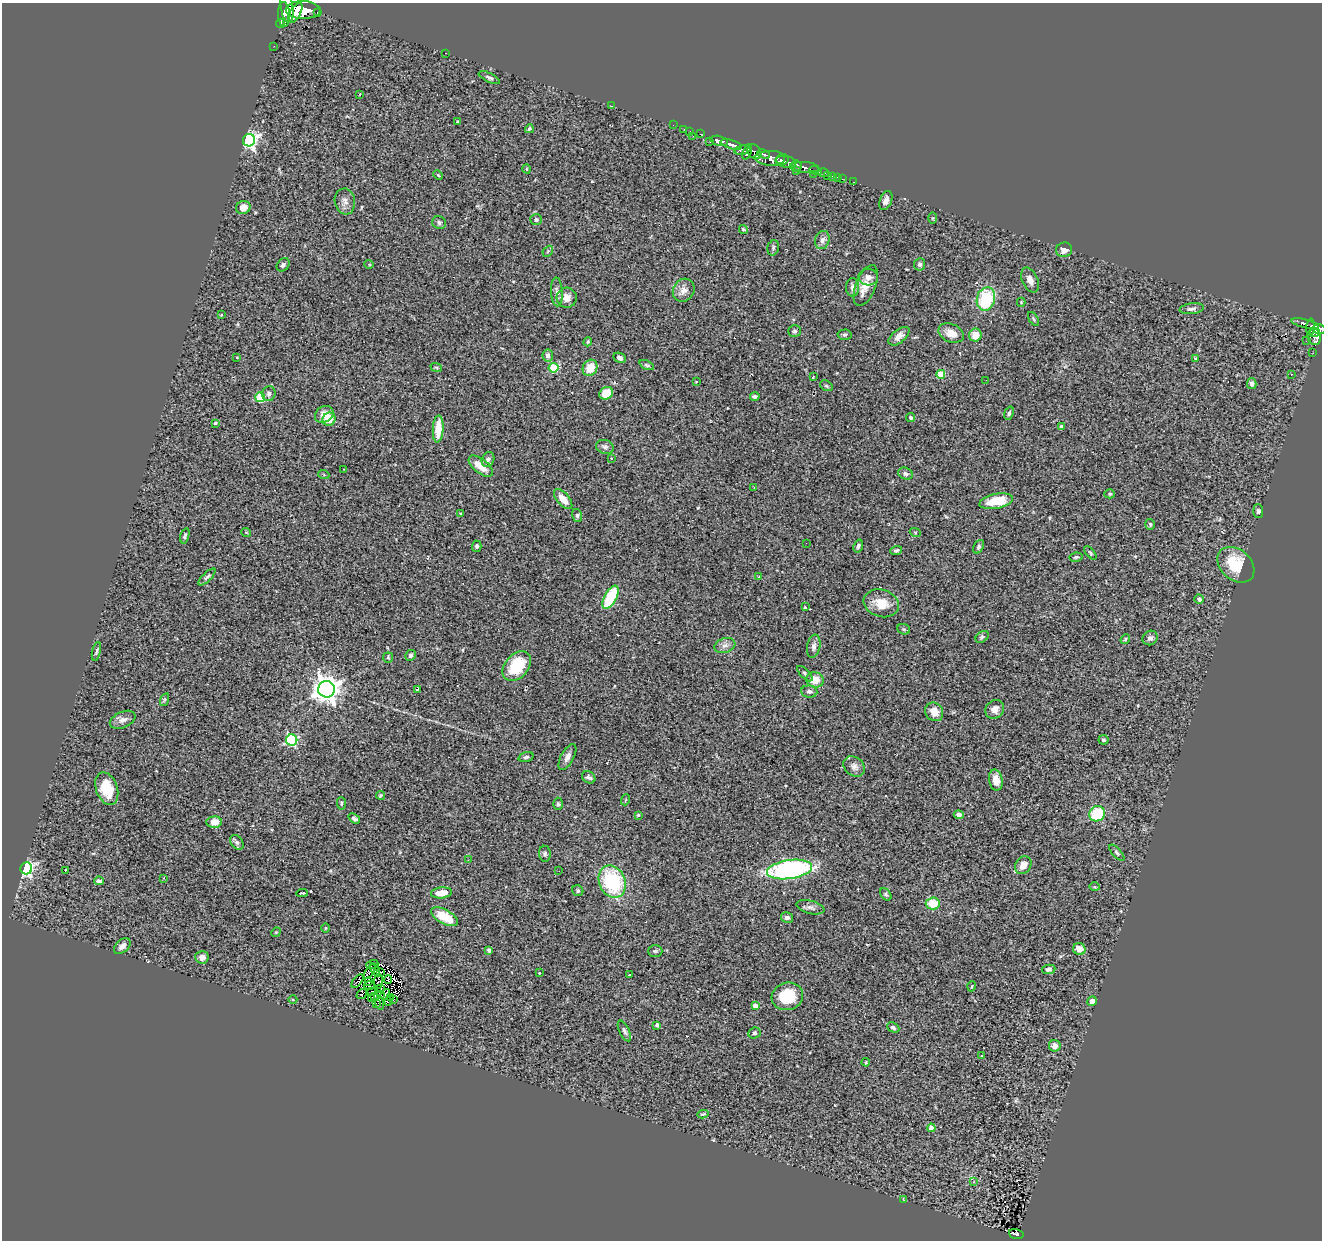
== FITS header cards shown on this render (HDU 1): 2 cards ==
NAXIS1  =                 1320
NAXIS2  =                 1238

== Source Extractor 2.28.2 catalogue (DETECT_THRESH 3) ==
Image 1320 x 1238 px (HDU 1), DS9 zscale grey, 1 PNG px = 1 image px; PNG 1324 x 1242 px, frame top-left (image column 1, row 1238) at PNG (2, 3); each listed source drawn as its Kron ellipse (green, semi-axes under 4 px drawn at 4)
Background 0.812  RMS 0.091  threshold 0.273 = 3 sigma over >= 5 px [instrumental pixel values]
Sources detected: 247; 3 with non-positive FLUX_AUTO (blend fragments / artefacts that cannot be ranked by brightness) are neither listed nor drawn; the other 244 listed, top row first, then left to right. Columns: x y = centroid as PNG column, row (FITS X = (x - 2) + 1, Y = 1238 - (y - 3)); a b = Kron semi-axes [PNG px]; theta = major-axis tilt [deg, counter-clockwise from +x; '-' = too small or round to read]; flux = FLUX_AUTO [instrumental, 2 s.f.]
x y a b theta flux
287 7 16 6 -82 3200
303 10 17 9 -1 3900
318 12 4 3 - 55
295 13 11 5 60 1500
284 14 12 6 -88 1900
280 23 4 3 - 250
274 46 2 2 - 10
445 53 2 2 - 56
489 78 11 4 -25 15
360 94 3 2 - 3
612 106 2 2 - 11
457 122 3 2 - 5.9
673 125 2 2 - 13
529 129 4 4 - 10
684 129 2 2 - 9.7
690 131 2 2 - 13
700 134 2 2 - 16
693 136 2 2 - 42
249 140 6 6 - 1900
719 141 9 5 -14 1400
710 142 3 2 - 8
731 144 11 4 -17 1400
742 150 8 4 12 380
747 152 8 3 68 470
755 152 8 6 -50 580
764 154 7 3 -21 260
772 158 17 7 -3 1100
780 159 5 3 - 640
786 162 10 5 -10 2000
797 165 5 4 - 660
804 167 15 5 -4 1400
527 169 4 3 - 4.6
796 171 3 2 - 19
815 171 6 4 -22 220
823 173 5 3 - 140
813 174 3 2 - 75
438 175 5 3 - 6.2
827 176 3 2 - 11
832 176 3 3 - 52
838 177 3 2 - 18
842 179 3 2 - 10
854 182 3 2 - 14
886 200 10 6 69 27
345 201 13 10 -82 37
243 207 7 6 - 50
932 218 6 4 89 6.6
536 219 6 5 - 13
439 223 7 6 - 15
743 229 5 4 - 9.1
822 240 9 7 73 27
773 248 8 5 74 12
1064 250 8 7 - 40
548 251 6 4 47 8.8
369 264 5 3 - 5.2
920 264 6 5 - 16
283 265 7 5 48 16
868 277 9 8 - 34
1030 280 13 7 -66 37
866 285 22 10 69 85
852 287 9 6 -88 24
684 290 12 10 56 43
557 292 14 6 -87 26
567 298 10 10 - 45
986 299 12 9 73 320
1021 302 4 4 - 5.8
1192 309 12 5 6 19
221 315 3 3 - 4.6
1033 319 8 4 -58 9.6
1305 324 14 4 -14 95
1311 327 8 4 85 170
1319 329 6 5 - 560
794 331 6 6 - 13
951 333 13 9 -23 61
1315 333 5 3 - 270
845 335 7 5 2 11
975 335 6 6 - 73
899 336 12 6 39 31
1314 337 8 6 -70 370
1306 341 2 2 - 18
588 342 5 3 - 6
1313 353 2 2 - 3.4
548 356 6 5 - 32
237 358 4 3 - 4.2
620 358 6 5 - 17
1196 359 3 3 - 7
647 365 7 4 -25 10
436 367 6 3 -19 7.1
553 368 5 4 - 290
590 368 8 7 - 83
941 374 4 4 - 160
1291 374 3 2 - 4.1
813 377 3 3 - 6.6
986 380 2 2 - 5.7
696 381 3 3 - 13
1252 383 5 4 - 16
826 386 7 4 -31 11
606 393 7 6 - 110
269 394 7 6 - 20
755 396 5 3 - 13
260 397 5 5 - 240
1009 413 7 4 71 11
324 414 10 8 32 62
910 417 4 3 - 11
329 419 7 6 - 96
215 423 4 3 - 7.9
1062 427 4 3 - 26
438 429 13 5 86 120
605 447 9 7 -19 18
611 458 4 3 - 4.2
488 459 8 6 67 19
481 466 14 7 -39 90
344 469 3 2 - 6.5
905 474 7 5 -23 16
324 475 5 3 - 5.8
754 487 3 2 - 6.4
1110 494 5 4 - 9.2
563 499 12 6 -49 70
996 501 17 7 11 140
1258 511 7 5 -87 11
461 514 3 3 - 8.3
577 515 6 5 - 11
1150 524 5 4 - 10
246 532 5 3 - 4.5
915 532 5 3 - 6
185 536 8 4 74 11
806 543 2 2 - 3.3
477 546 5 4 - 13
858 546 6 4 72 12
979 547 7 5 60 12
896 551 6 4 21 12
1090 553 8 4 -49 10
1076 557 6 4 9 11
1236 565 21 15 -42 220
207 577 11 4 44 14
759 577 3 3 - 6.4
610 597 13 6 61 340
1199 599 5 4 - 25
881 603 18 13 -18 110
805 607 3 3 - 6.7
904 629 6 5 - 9.7
982 637 7 5 37 12
1150 638 8 7 - 20
1125 639 5 4 - 7.7
725 645 11 7 17 30
814 646 11 6 79 27
96 652 9 3 77 10
411 655 5 5 - 13
388 657 5 5 - 7.4
517 666 17 11 49 250
805 674 10 4 -45 13
815 680 9 7 -15 84
326 689 8 8 - 7200
417 690 4 2 - 3.2
809 691 8 6 -6 16
164 700 6 4 71 8.8
995 709 10 8 44 38
934 712 10 8 -51 63
123 720 13 8 24 32
292 740 6 5 - 680
1104 740 5 5 - 12
526 757 7 4 16 13
567 757 14 6 61 32
854 766 11 9 -39 30
589 777 7 5 -35 18
996 780 11 7 -79 49
107 789 17 10 -71 170
380 795 4 4 - 7.6
625 800 5 3 - 5.7
341 803 6 4 -87 9.2
558 804 6 5 - 9.4
1097 814 8 7 - 270
638 815 4 4 - 5.3
959 815 5 4 - 22
354 819 6 4 -41 15
214 822 8 5 4 55
237 842 8 6 -50 16
1117 853 10 4 -48 12
545 854 8 6 -83 14
468 860 3 2 - 6.6
1023 865 9 7 53 50
26 868 6 5 - 1100
789 869 23 9 8 1100
65 871 3 2 - 39
559 871 2 2 - 13
164 878 3 2 - 6.8
99 881 5 4 - 18
612 882 17 13 -66 480
1095 887 5 3 - 6.3
578 891 6 5 - 13
302 893 6 2 5 12
441 893 10 5 6 77
886 894 7 5 -49 10
933 903 7 6 - 140
810 907 14 6 -15 24
445 917 15 7 -29 170
787 918 6 5 - 20
325 928 5 3 - 5.1
276 932 5 4 - 6
122 946 10 6 41 28
1079 949 6 6 - 44
489 950 4 4 - 16
655 951 7 6 - 11
202 957 7 6 - 27
372 964 6 2 20 10
1049 969 7 4 9 14
375 970 7 2 -63 8.6
370 971 8 2 56 7.1
380 973 3 2 - 10
539 973 4 2 - 4
629 975 3 2 - 3.4
388 980 4 3 - 13
357 981 8 3 51 9.6
368 981 4 4 - 12
379 981 7 3 87 5.2
369 985 5 2 - 1.9
972 986 5 3 - 5.3
381 989 2 2 - 4.7
372 992 3 2 - 5.2
362 994 6 2 41 7.8
380 994 3 2 - 4.9
385 994 6 2 52 3.6
375 996 4 2 - 5.1
787 996 16 13 16 200
371 998 3 2 - 1.4
390 998 3 2 - 0.2
393 999 3 2 - 5.4
293 1000 4 3 - 5.7
1092 1001 5 4 - 31
388 1002 2 2 - 4.4
376 1003 3 2 - 3.1
379 1003 6 2 -70 7.7
755 1006 4 4 - 47
657 1025 4 3 - 15
893 1028 6 4 -26 15
624 1031 11 5 -64 16
754 1033 6 5 - 11
1055 1046 6 6 - 31
982 1056 3 2 - 12
866 1062 4 4 - 6
703 1114 5 4 - 7.4
931 1128 4 4 - 79
974 1181 3 2 - 22
904 1200 3 3 - 6.3
1016 1234 7 5 -15 86
At the frame edge (FLAGS 8, measured only in part): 1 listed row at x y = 1319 329
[3 non-positive-flux detections neither listed nor drawn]